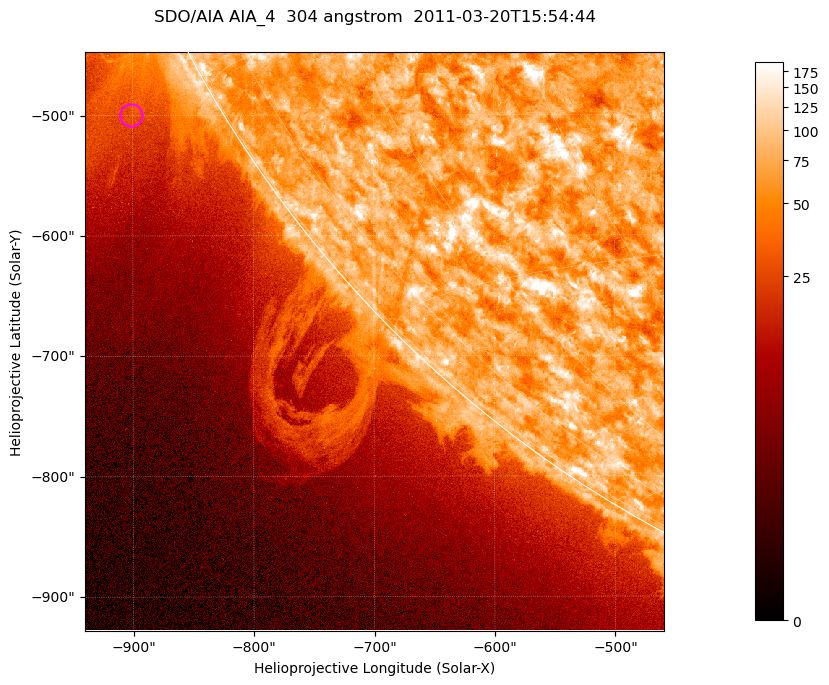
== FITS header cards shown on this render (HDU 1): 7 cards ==
TELESCOP= 'SDO/AIA '           / For AIA: SDO/AIA
INSTRUME= 'AIA_4   '           / For AIA: AIA_ATA1, AIA_ATA2, AIA_ATA3 or AIA_AT
WAVELNTH=                  304 / [angstrom] Wavelength
WAVEUNIT= 'angstrom'           / Wavelength unit: angstrom
DATE-OBS= '2011-03-20T15:54:44.125' / [ISO] Date when observation started; ISO 8
CTYPE1  = 'HPLN-TAN'           / CTYPE1; Typically HPLN
CTYPE2  = 'HPLT-TAN'           / CTYPE2; Typically HPLT

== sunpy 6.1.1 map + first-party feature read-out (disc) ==
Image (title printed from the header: SDO/AIA AIA_4  304 angstrom  2011-03-20T15:54:44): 801 x 801 px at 0.6 arcsec/px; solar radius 964 arcsec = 1606 px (partial field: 3.2% of the solar disc is inside the frame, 41% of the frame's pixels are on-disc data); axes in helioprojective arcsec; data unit not stated in the header (colour bar unlabelled)
Orientation: roll -0.132 deg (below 1 deg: not rotated)
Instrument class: DISC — disc imager (sunpy class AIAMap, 304 A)
Bright regions (active regions / flare kernels): reference = the on-disc median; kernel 7 px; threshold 5 sigma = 110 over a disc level ~71.7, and >= 1.15x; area >= 641 px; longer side >= 10 px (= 6 arcsec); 0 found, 0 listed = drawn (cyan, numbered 1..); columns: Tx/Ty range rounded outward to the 2 arcsec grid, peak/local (2 s.f.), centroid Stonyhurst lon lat
Off-limb structures (1.02-1.3 R_sun): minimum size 320 px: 7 found; the strongest spans PA ~115..125 deg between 1.02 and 1.19 R_sun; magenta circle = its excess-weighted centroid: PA ~120 deg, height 1.07 R_sun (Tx ~-902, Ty ~-500 arcsec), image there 2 x the reference